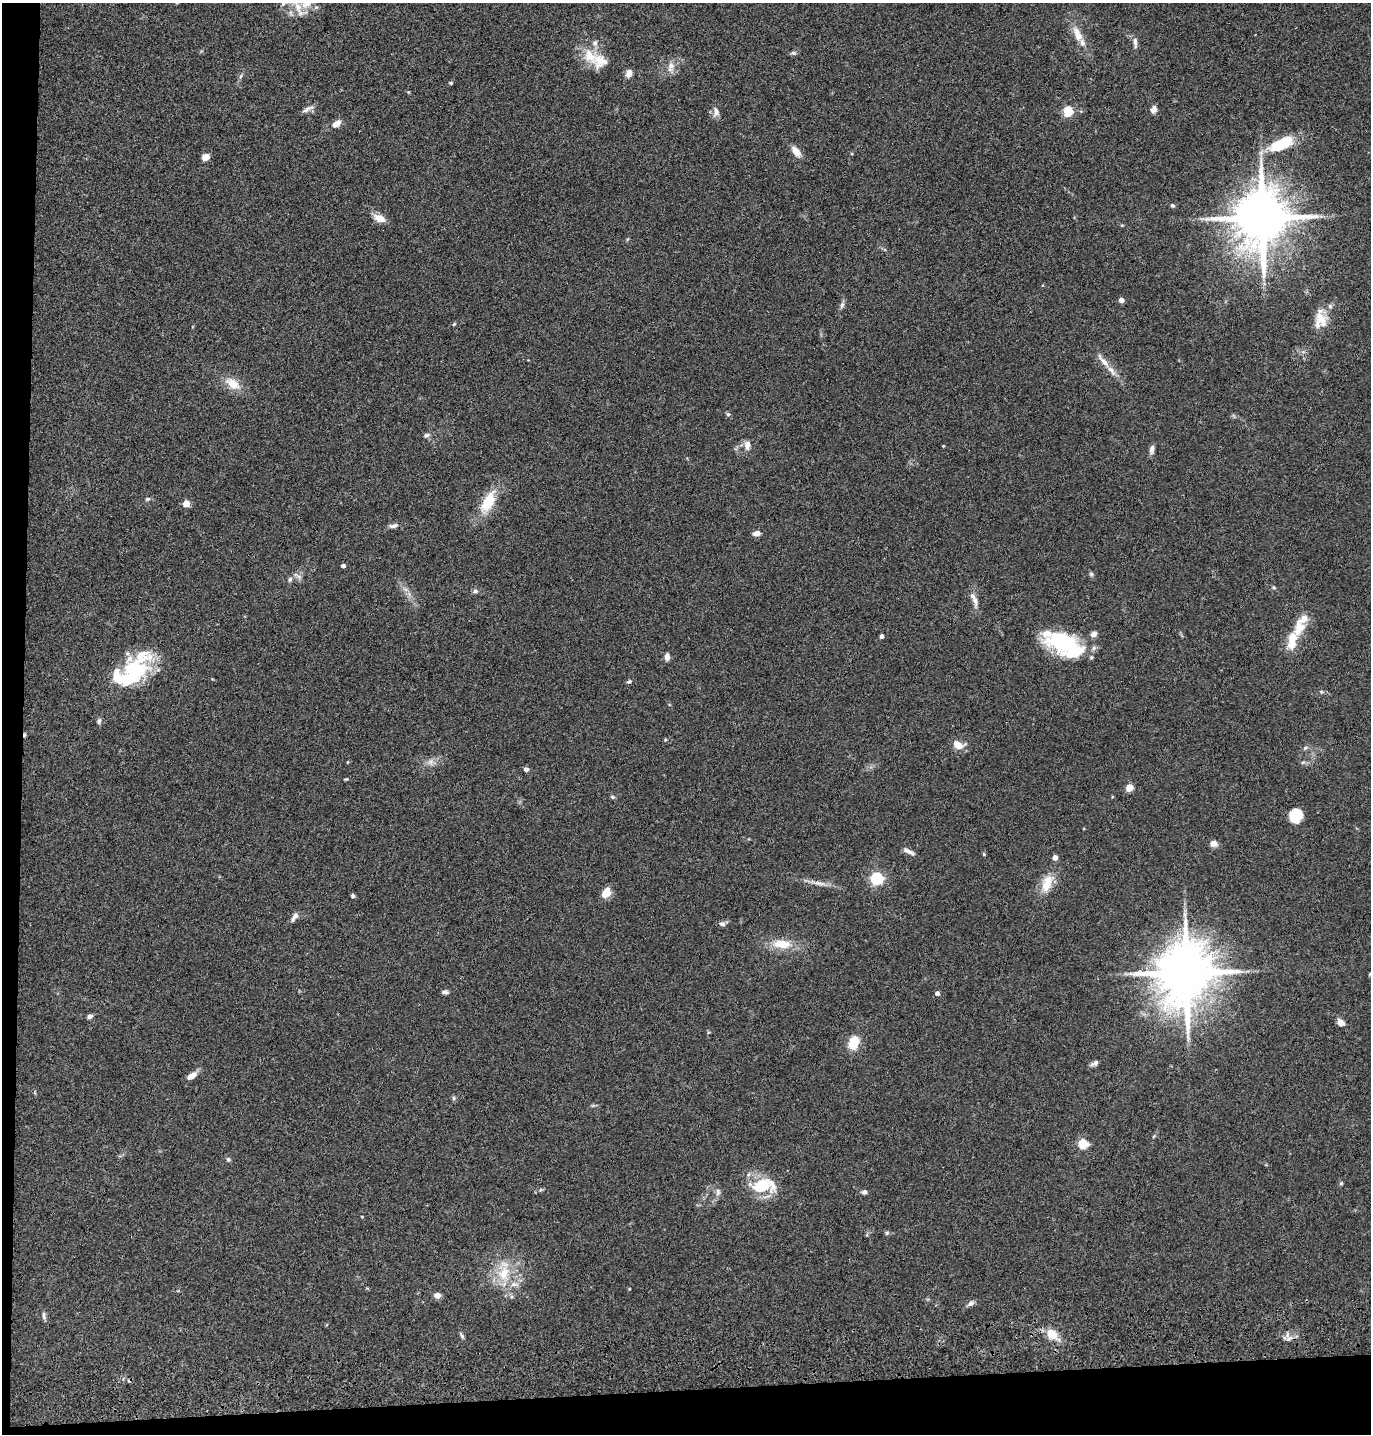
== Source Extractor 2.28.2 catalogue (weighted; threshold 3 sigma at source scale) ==
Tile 7 of 3 x 3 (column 1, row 3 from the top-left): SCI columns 121-1489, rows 117-1548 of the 4347 x 4526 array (HDU 1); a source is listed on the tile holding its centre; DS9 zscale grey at full resolution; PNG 1373 x 1436 px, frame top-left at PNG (2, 3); no overlay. Shown black and unused: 5% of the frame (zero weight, under 3 of 4 exposures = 6% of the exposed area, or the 3 px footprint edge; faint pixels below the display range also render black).
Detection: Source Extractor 2.28.2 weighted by HDU 2 'WHT'; one run over the whole footprint, this tile lists its part. Background 0.0846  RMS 0.0061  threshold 0.0273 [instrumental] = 3 sigma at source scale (4.5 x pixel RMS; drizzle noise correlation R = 1.50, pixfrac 1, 0.05/0.05 arcsec/px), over >= 5 px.
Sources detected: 123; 3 inside a brighter object's white glare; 2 cosmic-ray / hot-pixel residue — not listed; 17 inside a brighter listed object's ellipse — not listed separately; the other 101 listed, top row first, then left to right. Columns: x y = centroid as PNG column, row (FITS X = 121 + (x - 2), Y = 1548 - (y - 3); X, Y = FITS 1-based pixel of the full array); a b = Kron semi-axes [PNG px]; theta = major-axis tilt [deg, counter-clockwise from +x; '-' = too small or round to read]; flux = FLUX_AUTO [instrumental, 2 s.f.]
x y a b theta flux
283 3 8 5 63 1.7
307 3 18 11 31 7.2
291 13 7 4 -71 1.3
1077 34 22 9 -65 7.8
1135 43 15 5 -84 2.5
793 53 8 5 -8 1.1
590 56 23 16 -54 14
671 67 16 8 77 4.6
629 73 9 6 72 3.7
241 76 6 4 70 0.98
451 83 5 4 - 0.69
408 92 5 3 - 0.54
307 109 18 5 25 2.6
1154 109 9 8 - 2.5
1068 111 5 5 - 42
716 112 14 8 -88 3.2
336 124 11 6 38 4.6
1279 145 28 13 12 19
796 151 16 8 -53 4.7
205 157 8 6 28 4.7
1172 205 6 5 - 1.1
379 218 15 8 -25 5.5
1262 218 15 13 84 4200
1043 285 4 3 - 0.53
1121 300 4 4 - 4.7
842 305 10 5 76 1.7
1322 320 29 13 -81 11
454 324 5 4 - 0.72
1104 361 26 7 -50 5.8
232 383 16 10 -32 9.8
728 414 6 5 - 1
427 435 7 5 17 1.4
747 445 11 7 87 4.2
943 446 4 3 - 0.44
1152 449 11 6 78 2.4
147 499 7 5 15 1.1
488 502 31 14 63 18
186 503 5 4 - 12
393 526 13 6 10 2.2
756 533 9 6 5 2.7
343 566 4 3 - 2.2
1091 574 6 6 - 1
290 579 7 6 - 1.6
1274 588 6 4 -2 0.73
406 590 7 4 -19 1.5
475 591 7 6 - 1.4
975 601 16 7 -78 3.9
1299 629 27 15 73 13
1094 634 7 6 - 2.6
881 636 4 4 - 2.2
1063 643 31 24 5 43
667 657 8 5 87 3.2
1091 657 5 5 - 0.99
135 669 39 26 9 41
629 681 7 4 26 1.1
99 721 8 6 63 1.4
665 740 5 3 - 0.57
958 745 10 7 -21 8.1
1305 748 7 4 45 1.1
430 762 10 8 81 3
1303 762 6 4 18 0.87
526 769 6 5 - 1.6
346 779 4 4 - 0.66
1129 788 6 6 - 6
612 797 6 5 - 0.91
1296 816 13 12 - 12
1213 843 8 6 -2 3.9
909 851 15 5 -25 3
984 854 6 4 -89 0.67
877 878 5 5 - 86
819 883 21 6 -8 4.5
1047 883 28 13 68 11
606 893 10 7 58 9.4
353 896 5 5 - 1
294 917 14 6 59 2.5
722 924 9 6 -21 2
782 944 26 11 -4 12
1186 973 17 14 81 4500
1370 974 6 3 45 0.69
445 992 8 5 2 1.5
937 993 5 4 - 1.9
89 1016 7 5 19 1.9
1340 1022 9 6 -38 3.7
854 1042 15 10 71 12
1095 1063 11 5 27 2.1
191 1076 12 6 32 4.9
454 1098 6 5 - 1
1083 1144 5 5 - 37
228 1159 6 5 - 1.1
1341 1183 5 5 - 0.76
761 1186 26 17 11 23
718 1192 10 6 -89 2.3
864 1192 6 5 - 1.8
887 1233 5 5 - 0.97
504 1273 25 16 78 18
437 1295 7 6 - 3.3
970 1304 9 6 32 1.9
44 1316 11 4 -85 1.6
1052 1334 13 11 -31 9.4
462 1336 9 4 -65 1.2
1288 1339 8 5 31 1.8
Overlapping masked pixels (flux is a lower limit): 2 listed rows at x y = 1262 218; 1186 973
Isophote crosses this tile's border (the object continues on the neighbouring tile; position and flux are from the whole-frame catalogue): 3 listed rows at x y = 283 3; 307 3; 1370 974